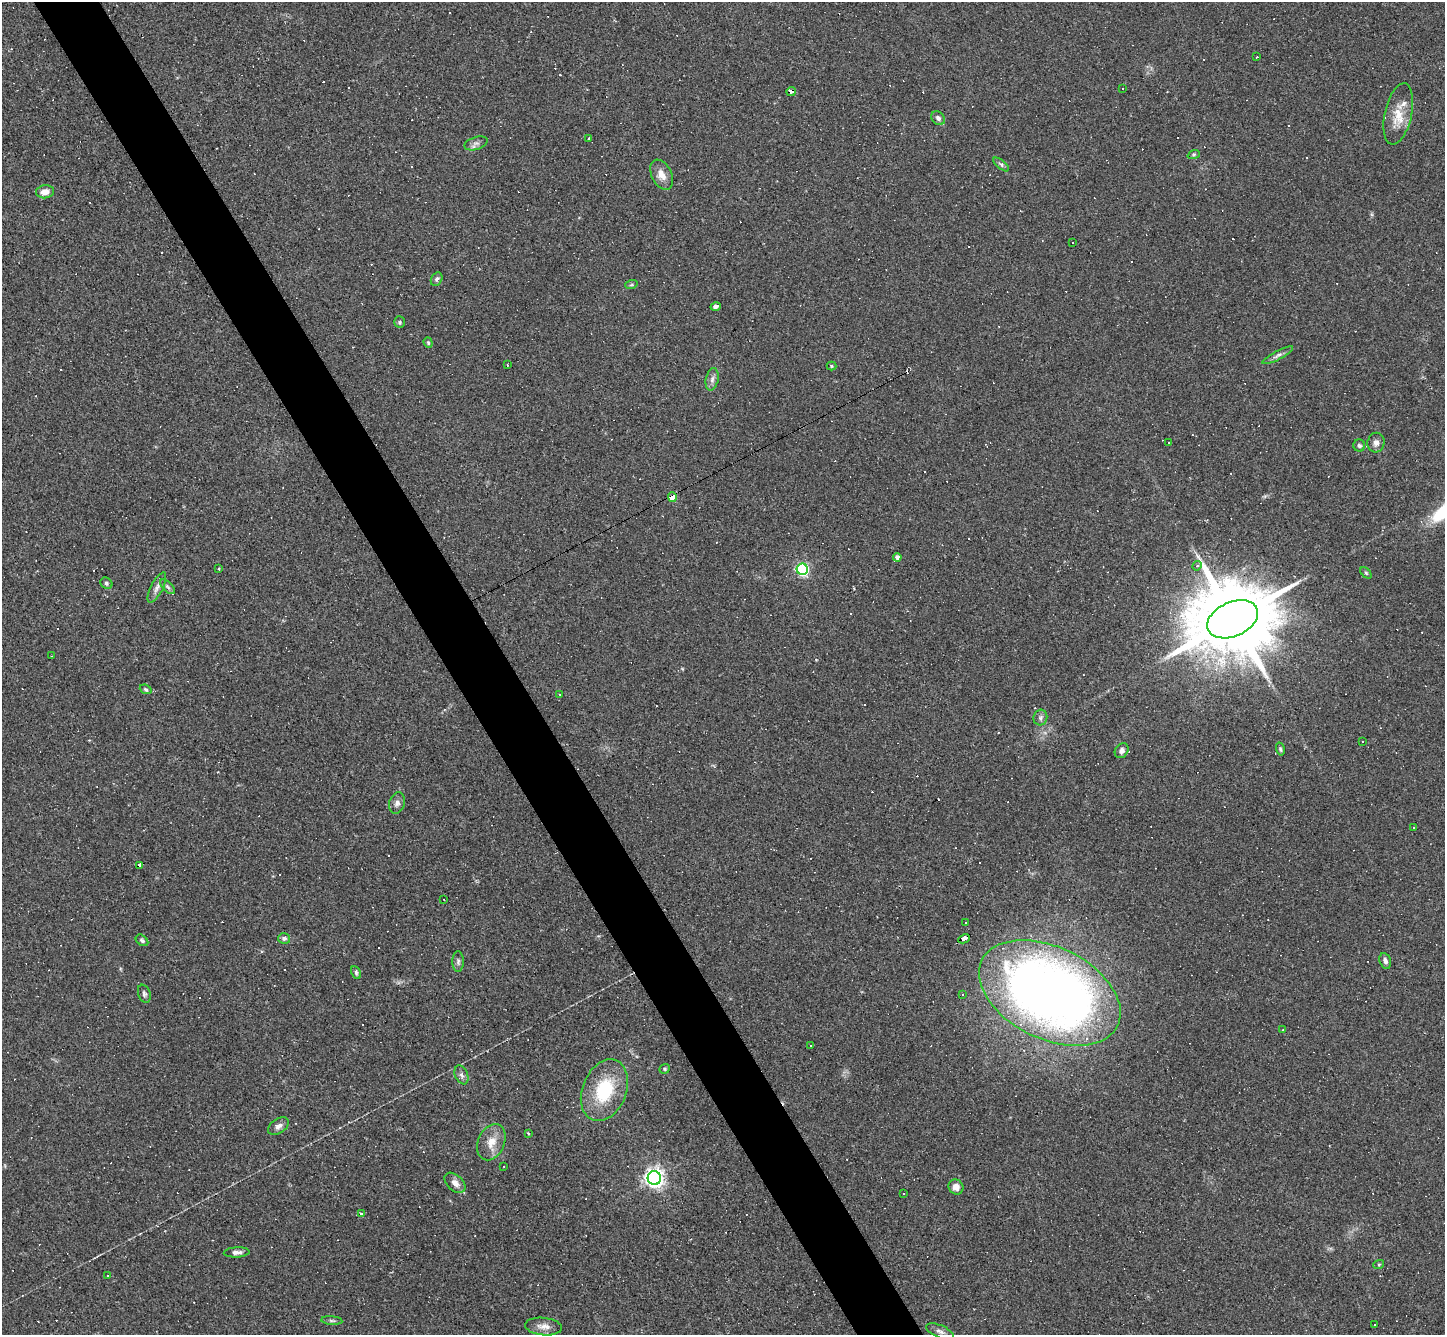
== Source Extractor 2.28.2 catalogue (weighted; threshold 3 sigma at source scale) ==
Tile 11 of 4 x 4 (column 3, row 3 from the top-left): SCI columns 2889-4331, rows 1482-2814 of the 5775 x 5766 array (HDU 1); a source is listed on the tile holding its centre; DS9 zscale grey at full resolution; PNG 1447 x 1337 px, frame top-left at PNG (2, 2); each listed source drawn as its Kron ellipse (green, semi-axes under 4 px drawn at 4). Shown black and unused: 5% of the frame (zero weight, under 2 of 3 exposures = <1% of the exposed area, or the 3 px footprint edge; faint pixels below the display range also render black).
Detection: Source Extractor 2.28.2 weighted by HDU 2 'WHT'; one run over the whole footprint, this tile lists its part. Background 0.112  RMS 0.0072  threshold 0.0323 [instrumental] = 3 sigma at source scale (4.5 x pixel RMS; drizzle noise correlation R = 1.50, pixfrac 1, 0.05/0.05 arcsec/px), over >= 5 px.
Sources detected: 144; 68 cosmic-ray / hot-pixel residue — neither listed nor drawn; the other 76 listed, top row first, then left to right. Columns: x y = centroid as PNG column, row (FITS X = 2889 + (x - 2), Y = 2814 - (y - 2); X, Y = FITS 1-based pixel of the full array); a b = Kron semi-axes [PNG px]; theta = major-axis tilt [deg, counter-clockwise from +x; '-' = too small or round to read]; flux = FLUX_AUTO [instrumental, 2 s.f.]
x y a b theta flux
1257 57 3 2 - 0.91
1123 88 3 2 - 0.6
791 92 4 3 - 21
1398 114 31 13 77 15
938 118 8 6 -50 2.5
588 138 3 3 - 4
476 143 12 6 17 2.8
1194 155 6 4 19 0.97
1001 164 9 4 -38 1.5
662 175 16 10 -64 6.8
45 192 9 6 7 5.5
1073 243 3 2 - 0.73
437 279 7 5 61 1.6
631 285 6 4 18 1.1
716 306 5 4 - 3.2
400 322 6 5 - 1.2
428 343 5 4 - 0.91
1278 355 17 4 28 2.7
507 365 3 2 - 0.75
832 366 5 4 - 0.86
712 379 11 6 78 3
1168 443 3 2 - 0.82
1376 443 10 8 77 3.3
1359 445 6 6 - 1.6
672 497 5 4 - 9.6
897 557 4 4 - 2.8
1197 566 5 4 - 1.2
219 569 3 2 - 0.61
802 569 6 5 - 120
1366 573 6 4 -45 1.1
106 583 6 5 - 1.4
168 587 9 4 -45 1.7
157 588 16 6 63 3.6
1233 619 27 17 24 12000
51 656 2 2 - 0.4
146 689 6 4 -22 1.1
560 694 3 2 - 0.45
1040 718 8 7 - 2.2
1363 742 3 2 - 0.71
1280 749 7 4 -76 1.1
1122 751 8 6 57 2.8
397 803 11 7 72 3
1413 827 3 2 - 0.69
140 865 4 3 - 15
444 900 2 2 - 0.43
966 922 3 2 - 1.1
284 938 6 5 - 1.8
964 939 6 3 27 32
142 940 7 5 -38 1.5
458 961 10 5 90 1.9
1385 961 8 5 -71 2.5
356 972 7 4 -65 1.3
1050 993 75 46 -26 650
144 994 9 6 -70 1.8
962 995 3 2 - 0.69
1283 1030 3 3 - 0.5
810 1046 3 3 - 6.2
665 1069 5 4 - 1
461 1075 10 6 -68 2.4
604 1090 32 22 68 40
278 1126 11 7 33 3.3
528 1133 3 2 - 0.7
491 1142 19 13 66 9.9
504 1166 3 2 - 0.75
654 1178 7 6 - 360
455 1183 12 7 -43 4.6
956 1187 8 7 - 4.4
904 1193 3 2 - 0.87
361 1213 3 3 - 2.5
237 1252 13 5 3 3.4
1379 1264 5 3 - 0.74
108 1275 3 3 - 1.6
332 1321 10 4 -5 1.6
1374 1325 3 2 - 1.1
543 1326 18 8 -6 5.5
940 1331 14 6 -23 3.2
Overlapping masked pixels (flux is a lower limit): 4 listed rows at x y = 791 92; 672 497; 140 865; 964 939